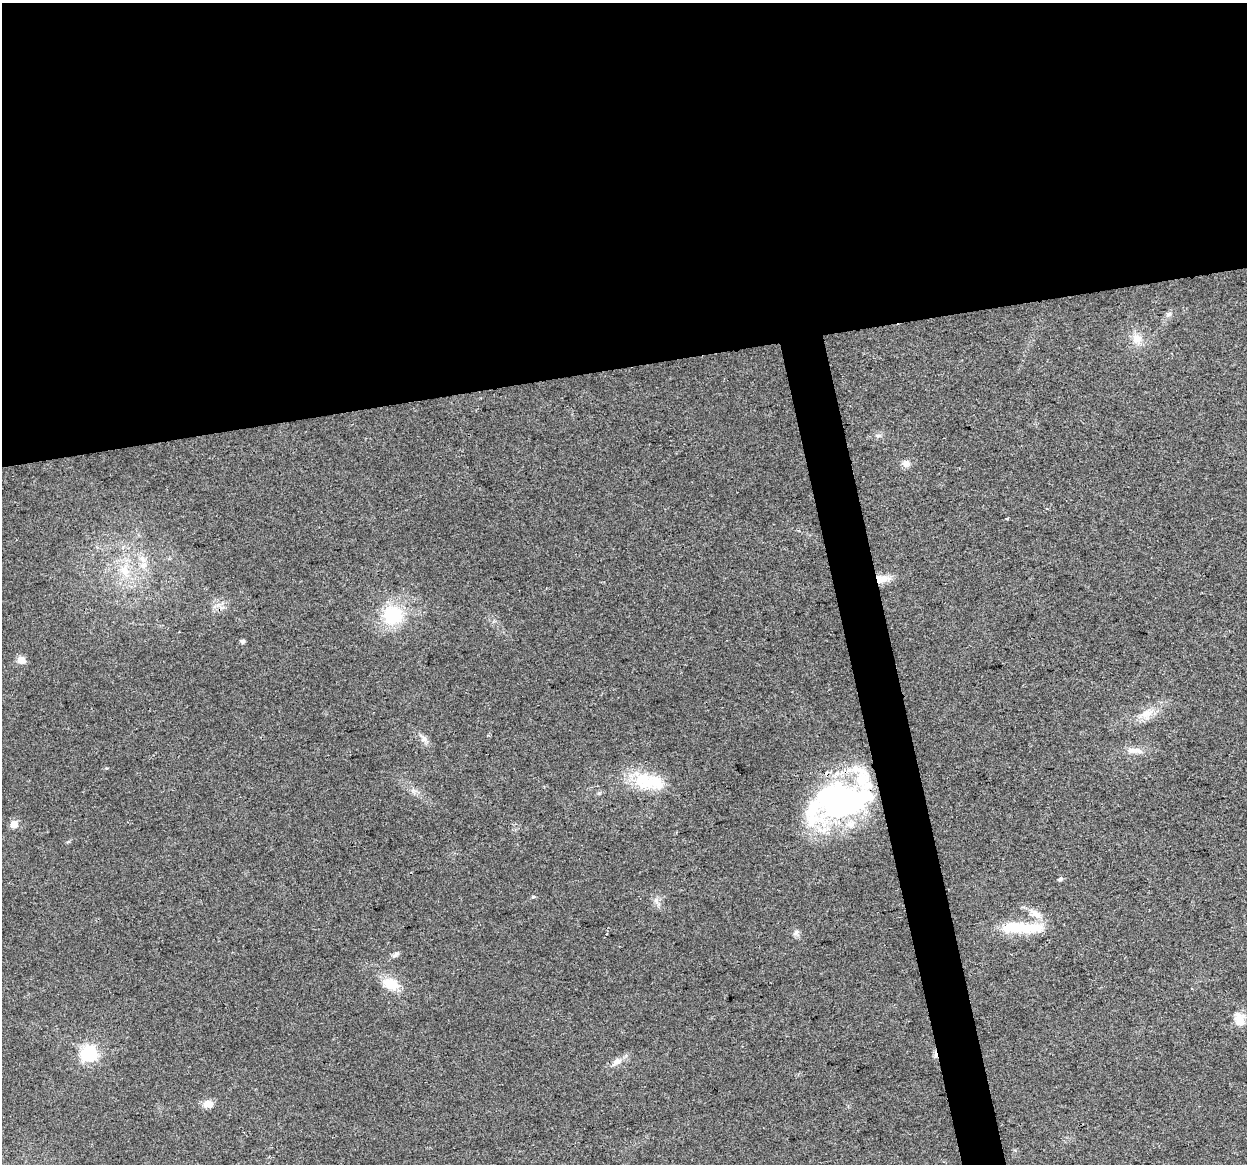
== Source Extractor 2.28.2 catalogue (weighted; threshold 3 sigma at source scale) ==
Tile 2 of 4 x 4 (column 2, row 1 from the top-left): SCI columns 1246-2490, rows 3568-4729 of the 4980 x 4762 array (HDU 1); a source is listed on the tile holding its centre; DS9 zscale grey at full resolution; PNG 1249 x 1166 px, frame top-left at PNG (2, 3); no overlay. Shown black and unused: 34% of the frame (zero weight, under 2 of 3 exposures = <1% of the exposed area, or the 3 px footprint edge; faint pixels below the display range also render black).
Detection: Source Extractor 2.28.2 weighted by HDU 2 'WHT'; one run over the whole footprint, this tile lists its part. Background 0.0471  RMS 0.0068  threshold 0.0305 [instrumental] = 3 sigma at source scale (4.5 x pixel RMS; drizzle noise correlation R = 1.50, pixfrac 1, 0.0396/0.0396 arcsec/px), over >= 5 px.
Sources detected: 35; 3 inside a brighter object's white glare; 2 cosmic-ray / hot-pixel residue — not listed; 2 inside a brighter listed object's ellipse — not listed separately; the other 28 listed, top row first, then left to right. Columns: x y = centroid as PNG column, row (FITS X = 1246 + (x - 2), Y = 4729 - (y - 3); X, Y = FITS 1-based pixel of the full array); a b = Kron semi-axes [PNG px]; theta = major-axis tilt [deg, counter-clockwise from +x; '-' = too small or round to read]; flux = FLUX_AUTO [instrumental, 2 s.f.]
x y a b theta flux
1169 314 9 6 38 2.2
1137 339 13 12 - 7.9
906 463 9 9 - 3.6
1047 508 3 3 - 0.66
1008 518 3 2 - 0.95
143 560 11 7 -71 4.4
124 571 16 13 -48 12
882 579 20 10 1 8.6
393 615 22 21 - 35
242 641 5 4 - 1.5
21 660 5 5 - 14
1147 713 22 10 28 9.7
424 739 8 8 - 2.7
1134 750 23 8 -1 6.3
649 782 39 20 -32 24
841 800 69 43 3 160
14 824 5 5 - 14
1060 879 6 5 - 1.5
533 897 5 4 - 0.83
1035 914 23 8 -37 7.6
1024 927 56 13 -1 27
796 933 10 5 46 2
395 955 8 6 45 1.9
391 984 17 12 -19 15
1239 1019 16 12 -81 9.6
89 1054 6 6 - 210
617 1061 11 8 22 4.4
208 1104 11 8 -2 6.1
Overlapping masked pixels (flux is a lower limit): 2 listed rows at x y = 882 579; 841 800
Unlisted compact peaks at least as high as the median listed source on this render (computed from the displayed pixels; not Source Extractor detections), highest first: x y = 656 900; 106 768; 878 436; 599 793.